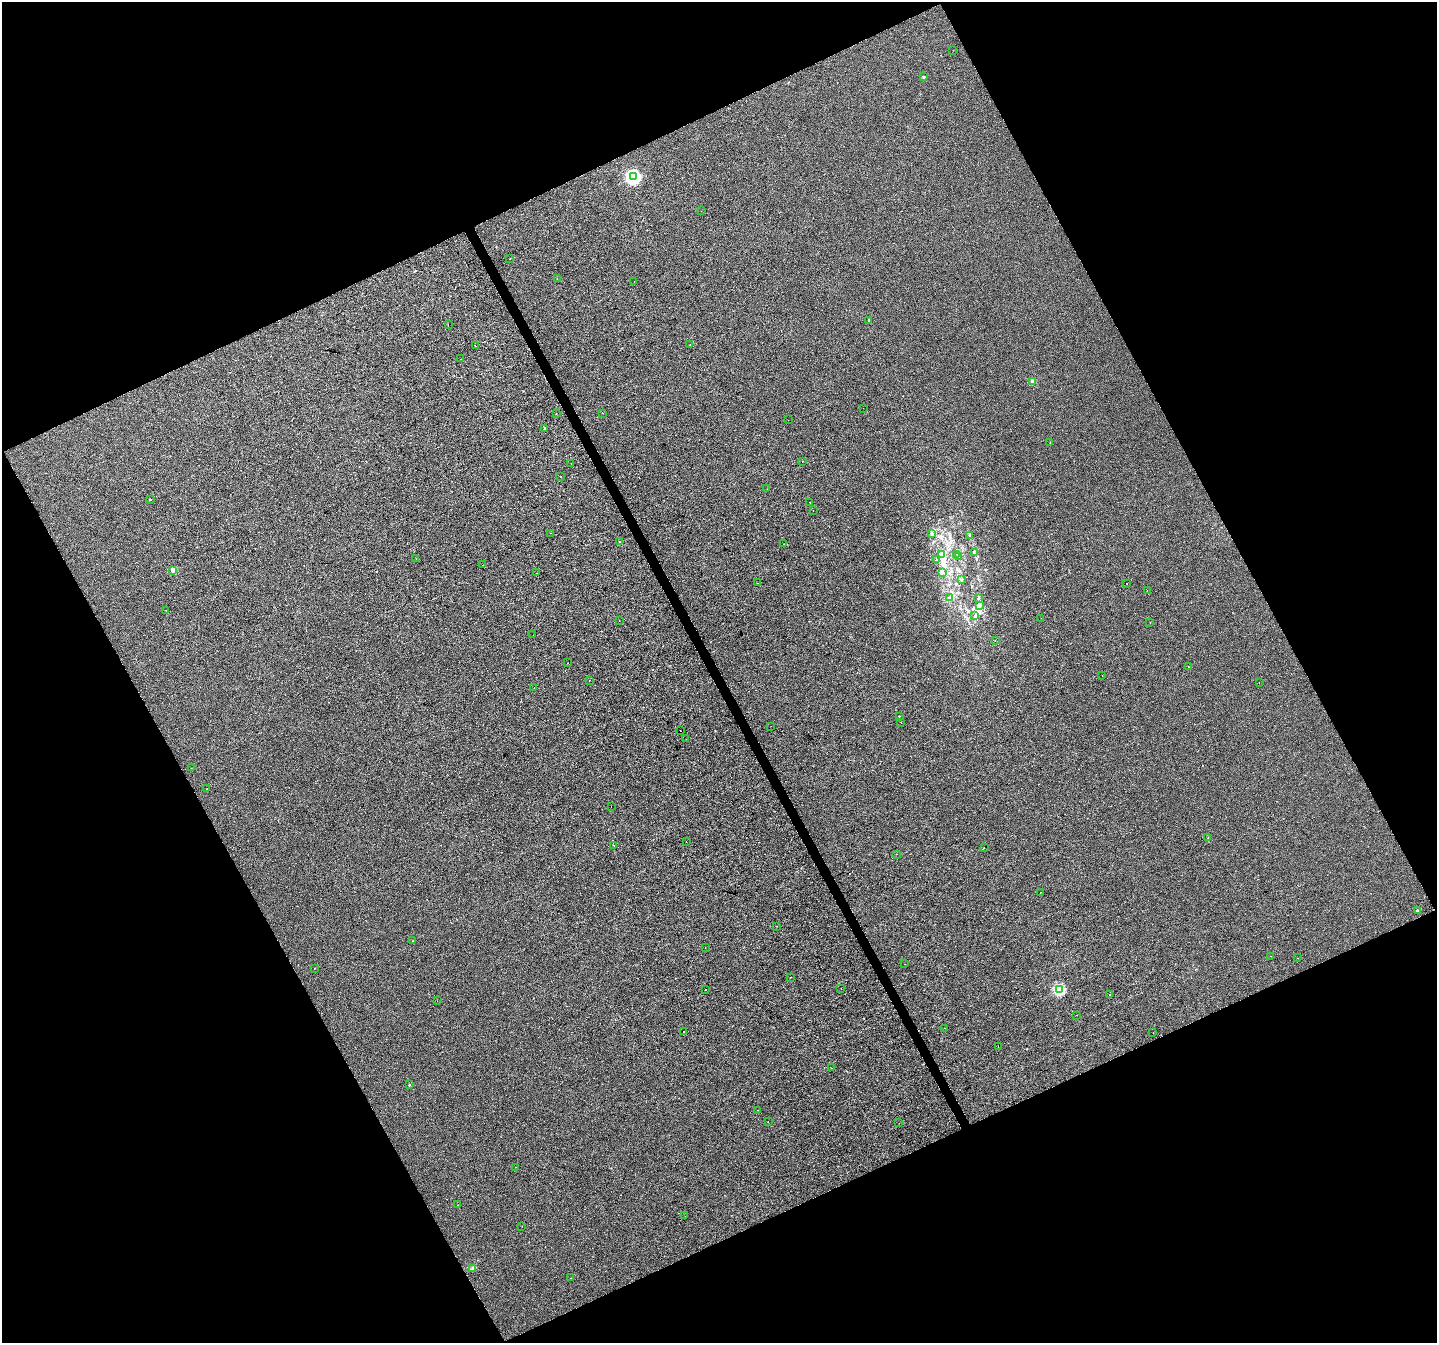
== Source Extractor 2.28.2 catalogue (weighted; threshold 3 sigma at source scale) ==
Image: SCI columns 3-5739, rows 157-5518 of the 5739 x 5615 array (HDU 1 of 3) = the unmasked area's bounding box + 8 px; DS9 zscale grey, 4 x 4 block average (1 PNG px = mean of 4 x 4 image px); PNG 1439 x 1345 px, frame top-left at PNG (2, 2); each listed source drawn as its Kron ellipse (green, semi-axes under 4 px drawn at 4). Shown black and unused: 46% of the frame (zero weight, under 2 of 3 exposures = <1% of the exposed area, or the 3 px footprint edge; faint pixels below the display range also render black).
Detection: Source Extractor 2.28.2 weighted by HDU 2 'WHT'. Background -3.60e-04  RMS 0.0041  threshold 0.0186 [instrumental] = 3 sigma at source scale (4.5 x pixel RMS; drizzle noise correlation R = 1.50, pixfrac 1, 0.0396/0.0396 arcsec/px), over >= 5 px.
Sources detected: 112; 7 cosmic-ray / hot-pixel residue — neither listed nor drawn; the other 105 listed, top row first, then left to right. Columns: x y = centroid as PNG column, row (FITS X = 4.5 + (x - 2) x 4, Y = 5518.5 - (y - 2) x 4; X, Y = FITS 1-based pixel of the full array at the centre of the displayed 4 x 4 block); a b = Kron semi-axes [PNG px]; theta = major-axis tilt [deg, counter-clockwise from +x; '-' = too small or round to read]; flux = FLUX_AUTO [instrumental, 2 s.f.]
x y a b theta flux
953 50 2 2 - 0.69
924 77 2 2 - 9.2
633 177 2 2 - 380
701 211 2 2 - 0.42
510 259 2 2 - 0.97
557 278 2 2 - 0.48
634 281 2 2 - 0.35
869 320 2 2 - 6.7
448 325 2 2 - 1.2
690 344 2 2 - 0.84
475 346 2 2 - 5.8
461 359 2 2 - 0.92
1033 381 2 2 - 30
863 408 2 2 - 0.3
556 413 2 2 - 4.5
603 413 2 2 - 0.66
788 420 2 2 - 1.3
545 428 2 2 - 2.1
1050 443 2 2 - 1.3
802 461 2 2 - 0.66
571 463 2 2 - 0.53
561 476 2 2 - 2.6
767 489 2 2 - 0.44
150 499 2 2 - 2.6
809 502 2 2 - 0.46
813 510 2 2 - 0.52
550 533 2 2 - 2.7
931 534 3 2 - 2.1
970 536 2 2 - 0.58
620 541 2 2 - 0.82
783 544 2 2 - 0.74
974 553 2 2 - 0.84
942 554 3 3 - 7.8
957 554 2 2 - 1
959 556 2 2 - 1.4
416 559 2 2 - 0.49
936 560 2 2 - 0.67
483 565 2 2 - 0.37
173 570 2 2 - 32
537 573 2 2 - 0.42
942 573 4 2 - 2.5
962 579 2 2 - 1.3
757 583 2 2 - 4.5
1127 583 2 2 - 6.2
1147 590 2 2 - 0.57
949 597 2 2 - 1.1
978 599 2 2 - 1.4
979 606 4 2 - 3.3
165 610 2 2 - 0.44
975 615 3 2 - 2.1
1041 618 2 2 - 0.73
619 621 2 2 - 0.72
1150 622 2 2 - 0.75
533 635 2 2 - 2.2
995 640 2 2 - 4.9
568 663 2 2 - 0.37
1188 666 2 2 - 0.77
1102 676 2 2 - 0.86
589 681 2 2 - 0.48
1259 683 2 2 - 1.1
534 688 2 2 - 1.1
899 716 2 2 - 8.1
901 722 2 2 - 0.83
771 726 2 2 - 0.55
681 731 2 2 - 2.3
686 739 2 2 - 1.9
191 768 2 2 - 0.55
207 789 2 2 - 0.4
611 807 2 2 - 0.91
1208 837 2 2 - 0.47
686 842 2 2 - 0.6
613 845 2 2 - 0.77
984 847 2 2 - 0.62
896 854 2 2 - 0.77
1040 892 2 2 - 0.81
1417 910 2 2 - 4
776 926 2 2 - 0.66
412 941 2 2 - 0.5
705 948 2 2 - 0.34
1271 956 2 2 - 0.81
1298 958 2 2 - 0.4
905 964 2 2 - 5.3
315 968 2 2 - 0.85
790 977 2 2 - 0.89
841 988 2 2 - 3.6
706 990 2 2 - 0.91
1059 990 2 2 - 160
1110 994 2 2 - 1.1
437 1001 2 2 - 1.3
1076 1015 2 2 - 1.4
944 1028 2 2 - 0.45
683 1032 2 2 - 1.1
1153 1033 2 2 - 0.74
998 1047 2 2 - 3.2
831 1068 2 2 - 0.47
409 1085 2 2 - 1.4
757 1110 2 2 - 2.6
768 1122 2 2 - 0.48
899 1123 2 2 - 0.37
515 1167 2 2 - 2.1
458 1205 2 2 - 1.3
685 1216 2 2 - 0.63
522 1226 2 2 - 0.62
472 1268 2 2 - 1
570 1278 2 2 - 0.59
Diffuse or blended objects may show on this block-average render without a row.